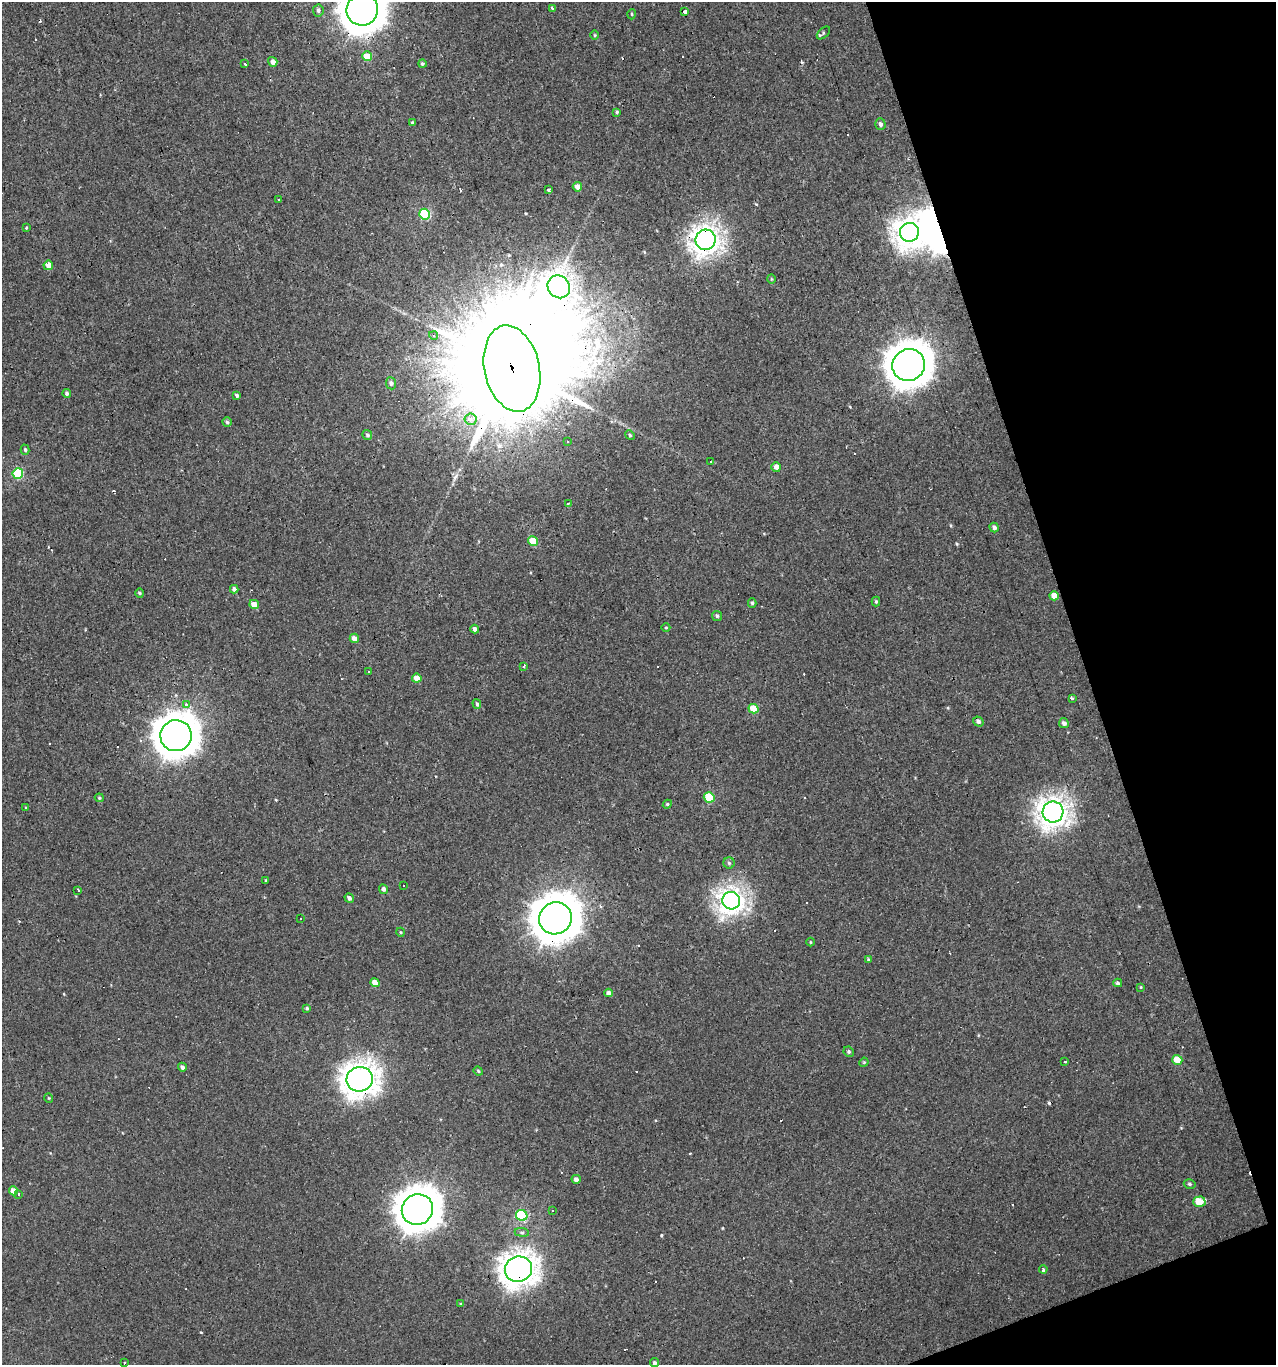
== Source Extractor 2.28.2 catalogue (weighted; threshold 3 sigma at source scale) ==
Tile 12 of 4 x 4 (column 4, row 3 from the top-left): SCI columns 3945-5218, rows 1364-2726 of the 5286 x 5452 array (HDU 1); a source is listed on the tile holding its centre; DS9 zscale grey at full resolution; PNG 1278 x 1367 px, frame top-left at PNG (2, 2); each listed source drawn as its Kron ellipse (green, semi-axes under 4 px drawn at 4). Shown black and unused: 16% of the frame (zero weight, under 3 of 4 exposures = <1% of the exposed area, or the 3 px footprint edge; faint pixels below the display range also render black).
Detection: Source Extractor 2.28.2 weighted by HDU 2 'WHT'; one run over the whole footprint, this tile lists its part. Background 0.00134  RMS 0.003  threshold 0.0136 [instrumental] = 3 sigma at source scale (4.5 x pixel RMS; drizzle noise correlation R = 1.50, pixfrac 1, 0.0396/0.0396 arcsec/px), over >= 5 px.
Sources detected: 140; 1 inside a brighter object's white glare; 33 cosmic-ray / hot-pixel residue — neither listed nor drawn; the other 106 listed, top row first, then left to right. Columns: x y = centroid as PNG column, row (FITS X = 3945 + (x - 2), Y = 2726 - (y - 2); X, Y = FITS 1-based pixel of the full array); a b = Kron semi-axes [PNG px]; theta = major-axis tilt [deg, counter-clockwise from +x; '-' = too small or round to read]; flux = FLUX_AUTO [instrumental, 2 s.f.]
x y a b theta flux
552 8 3 2 - 0.94
318 10 6 5 - 0.68
362 10 16 15 - 620
685 12 4 4 - 1.1
632 14 5 3 - 0.26
823 33 8 5 43 0.5
595 35 5 3 - 0.27
367 56 5 5 - 6.1
273 62 5 4 - 1.5
244 64 3 3 - 1.6
422 64 4 4 - 0.42
617 112 4 4 - 0.39
412 123 3 3 - 0.3
880 124 6 5 - 0.88
577 187 5 4 - 1.9
549 190 3 3 - 0.74
278 199 3 2 - 0.58
425 214 5 5 - 19
27 228 3 3 - 1.1
909 232 9 9 - 190
706 240 10 10 - 170
48 265 5 4 - 2.2
771 279 4 3 - 0.26
559 287 12 10 -50 160
433 335 4 4 - 0.63
909 365 16 15 - 570
512 368 44 27 -78 20000
391 383 6 5 - 0.73
67 393 4 4 - 0.61
237 395 4 3 - 0.6
471 419 6 5 - 1.5
227 422 5 4 - 0.43
367 435 5 5 - 0.55
630 435 5 4 - 0.38
568 442 3 3 - 1.2
25 450 5 4 - 0.43
711 461 3 3 - 0.86
776 467 5 4 - 1.4
18 473 5 5 - 18
568 503 3 2 - 0.44
994 527 5 4 - 0.96
533 541 5 4 - 6.4
234 589 4 4 - 0.88
140 593 4 4 - 0.36
1054 596 5 4 - 2.7
876 602 5 4 - 0.38
752 603 5 4 - 0.52
254 604 5 4 - 2.9
717 616 5 5 - 0.45
666 627 4 3 - 0.24
475 629 4 4 - 1.2
354 638 5 4 - 1.7
523 666 3 3 - 0.9
369 672 3 3 - 1.7
417 678 4 4 - 2.3
1072 698 3 3 - 0.89
187 704 4 3 - 2.3
477 704 5 4 - 0.59
753 709 5 4 - 5.1
978 722 5 4 - 0.77
1064 723 5 4 - 0.88
176 736 16 15 - 520
709 797 5 5 - 13
99 798 4 3 - 0.41
667 804 4 4 - 0.37
26 808 4 2 - 0.21
1053 812 10 10 - 190
729 863 5 5 - 0.49
265 880 3 2 - 0.28
404 886 3 2 - 0.37
383 889 5 4 - 0.84
78 890 3 2 - 0.44
349 898 5 4 - 0.8
731 901 9 8 - 150
300 918 3 2 - 0.44
555 918 16 15 - 770
400 932 4 3 - 0.25
810 942 4 3 - 0.25
868 960 4 4 - 0.42
375 983 4 4 - 2.8
1118 983 4 3 - 0.49
1141 987 4 3 - 0.21
609 993 4 4 - 1.3
307 1008 4 3 - 0.38
849 1052 5 5 - 0.46
1177 1060 5 5 - 3.9
1065 1061 3 3 - 0.68
864 1062 5 4 - 0.29
182 1067 4 4 - 0.96
478 1071 5 4 - 0.32
360 1079 13 12 - 280
49 1098 5 3 - 0.22
576 1179 4 4 - 1
1190 1184 6 4 -16 0.48
13 1191 4 4 - 3.2
19 1194 4 3 - 0.48
1199 1202 6 5 - 5.9
417 1210 16 15 - 550
552 1211 3 2 - 0.31
522 1215 6 5 - 20
522 1232 7 4 -8 0.51
518 1269 13 12 - 270
1043 1269 4 3 - 4.5
461 1304 4 3 - 0.31
125 1363 3 2 - 0.5
654 1363 5 4 - 0.66
Overlapping masked pixels (flux is a lower limit): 11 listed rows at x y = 362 10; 706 240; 559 287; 909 365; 512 368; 254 604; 176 736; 555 918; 360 1079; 417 1210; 518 1269
Isophote crosses this tile's border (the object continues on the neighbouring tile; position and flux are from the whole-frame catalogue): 1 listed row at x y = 362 10